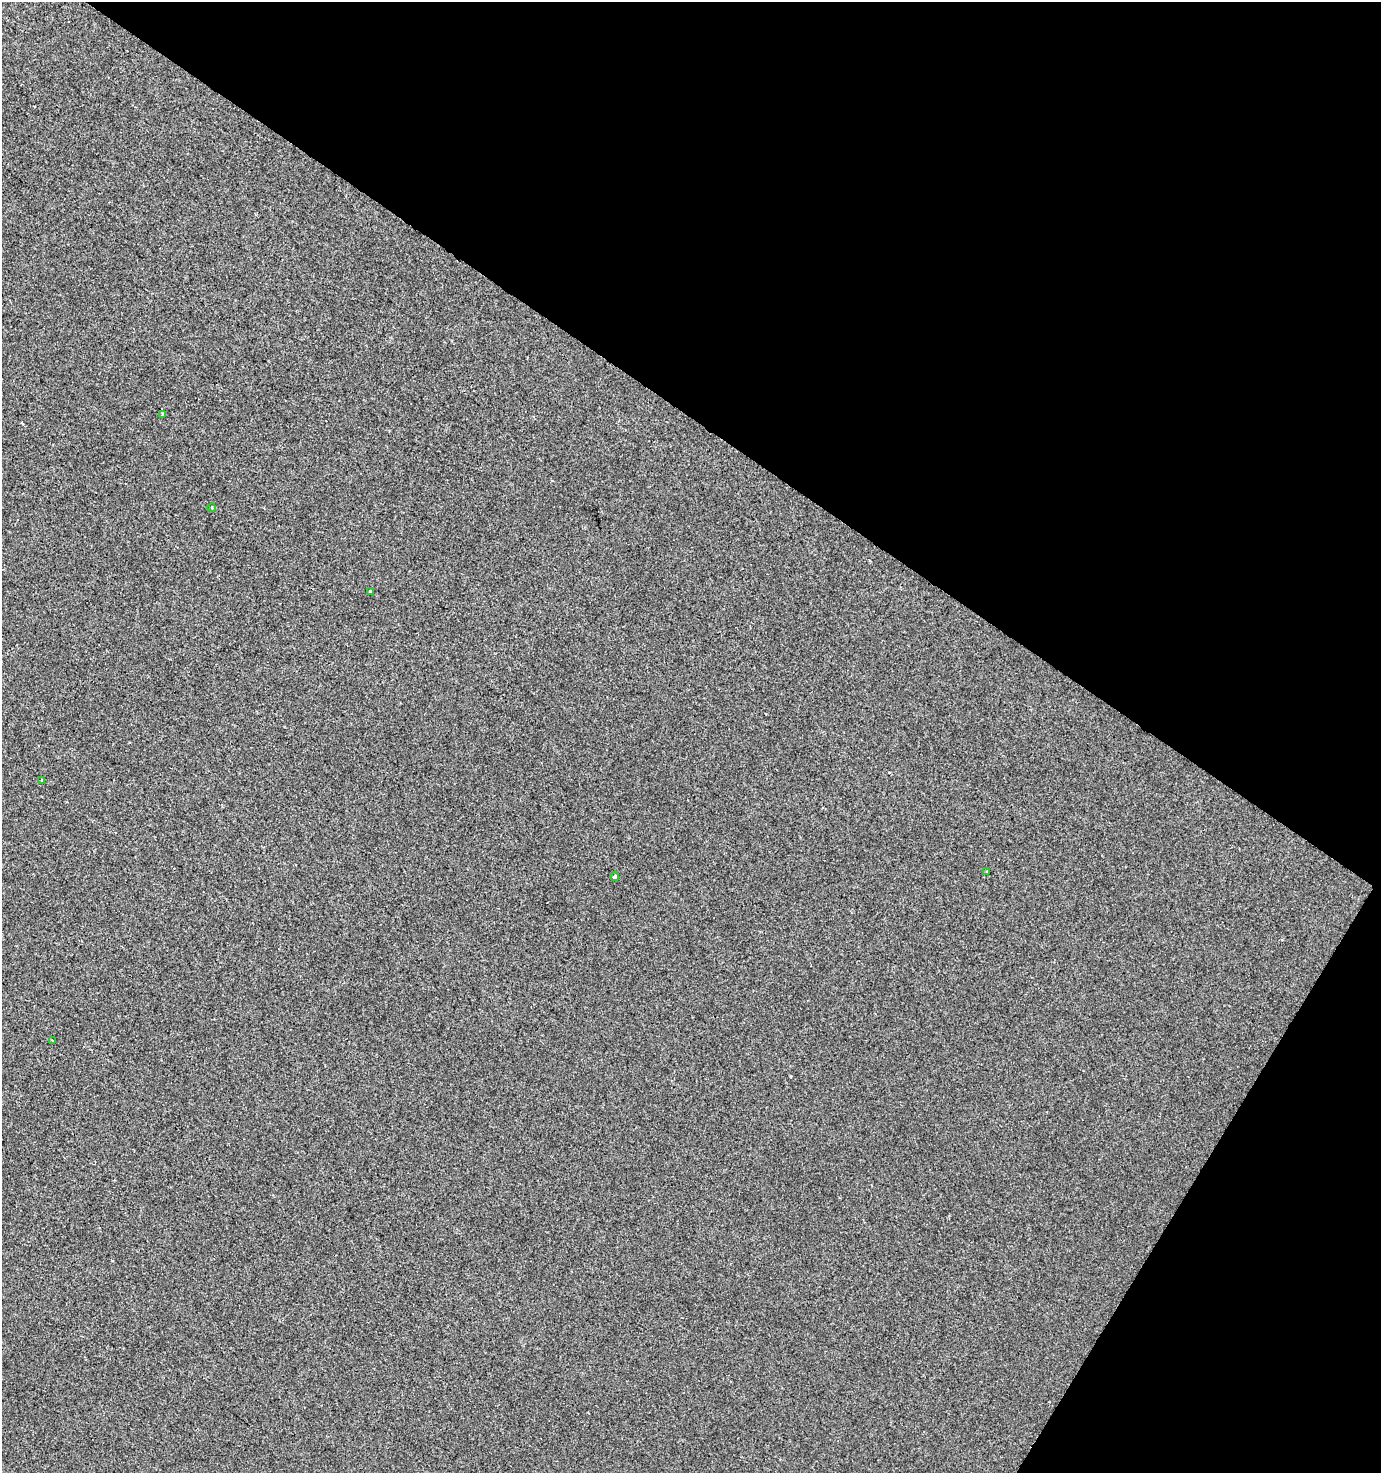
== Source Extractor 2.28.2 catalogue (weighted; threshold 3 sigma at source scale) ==
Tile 8 of 4 x 4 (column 4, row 2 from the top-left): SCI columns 4392-5770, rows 2945-4415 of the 5959 x 5893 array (HDU 1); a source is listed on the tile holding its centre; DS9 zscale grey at full resolution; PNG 1383 x 1475 px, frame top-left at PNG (2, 2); each listed source drawn as its Kron ellipse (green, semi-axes under 4 px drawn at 4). Shown black and unused: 34% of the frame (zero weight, under 2 of 3 exposures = <1% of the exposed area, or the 3 px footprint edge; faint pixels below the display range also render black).
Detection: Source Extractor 2.28.2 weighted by HDU 2 'WHT'; one run over the whole footprint, this tile lists its part. Background -2.67e-04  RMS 0.0042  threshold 0.0188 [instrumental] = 3 sigma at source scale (4.5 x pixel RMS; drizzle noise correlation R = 1.50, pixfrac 1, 0.0396/0.0396 arcsec/px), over >= 5 px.
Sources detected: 8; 1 cosmic-ray / hot-pixel residue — neither listed nor drawn; the other 7 listed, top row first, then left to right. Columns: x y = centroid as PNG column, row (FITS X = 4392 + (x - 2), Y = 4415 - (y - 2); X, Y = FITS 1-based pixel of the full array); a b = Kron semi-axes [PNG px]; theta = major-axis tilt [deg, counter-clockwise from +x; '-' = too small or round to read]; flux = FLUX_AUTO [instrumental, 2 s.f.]
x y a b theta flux
163 414 3 3 - 2
212 508 4 2 - 0.33
370 591 3 3 - 0.7
42 780 3 3 - 0.37
987 871 4 2 - 0.35
615 876 4 3 - 1.5
53 1040 3 3 - 0.5